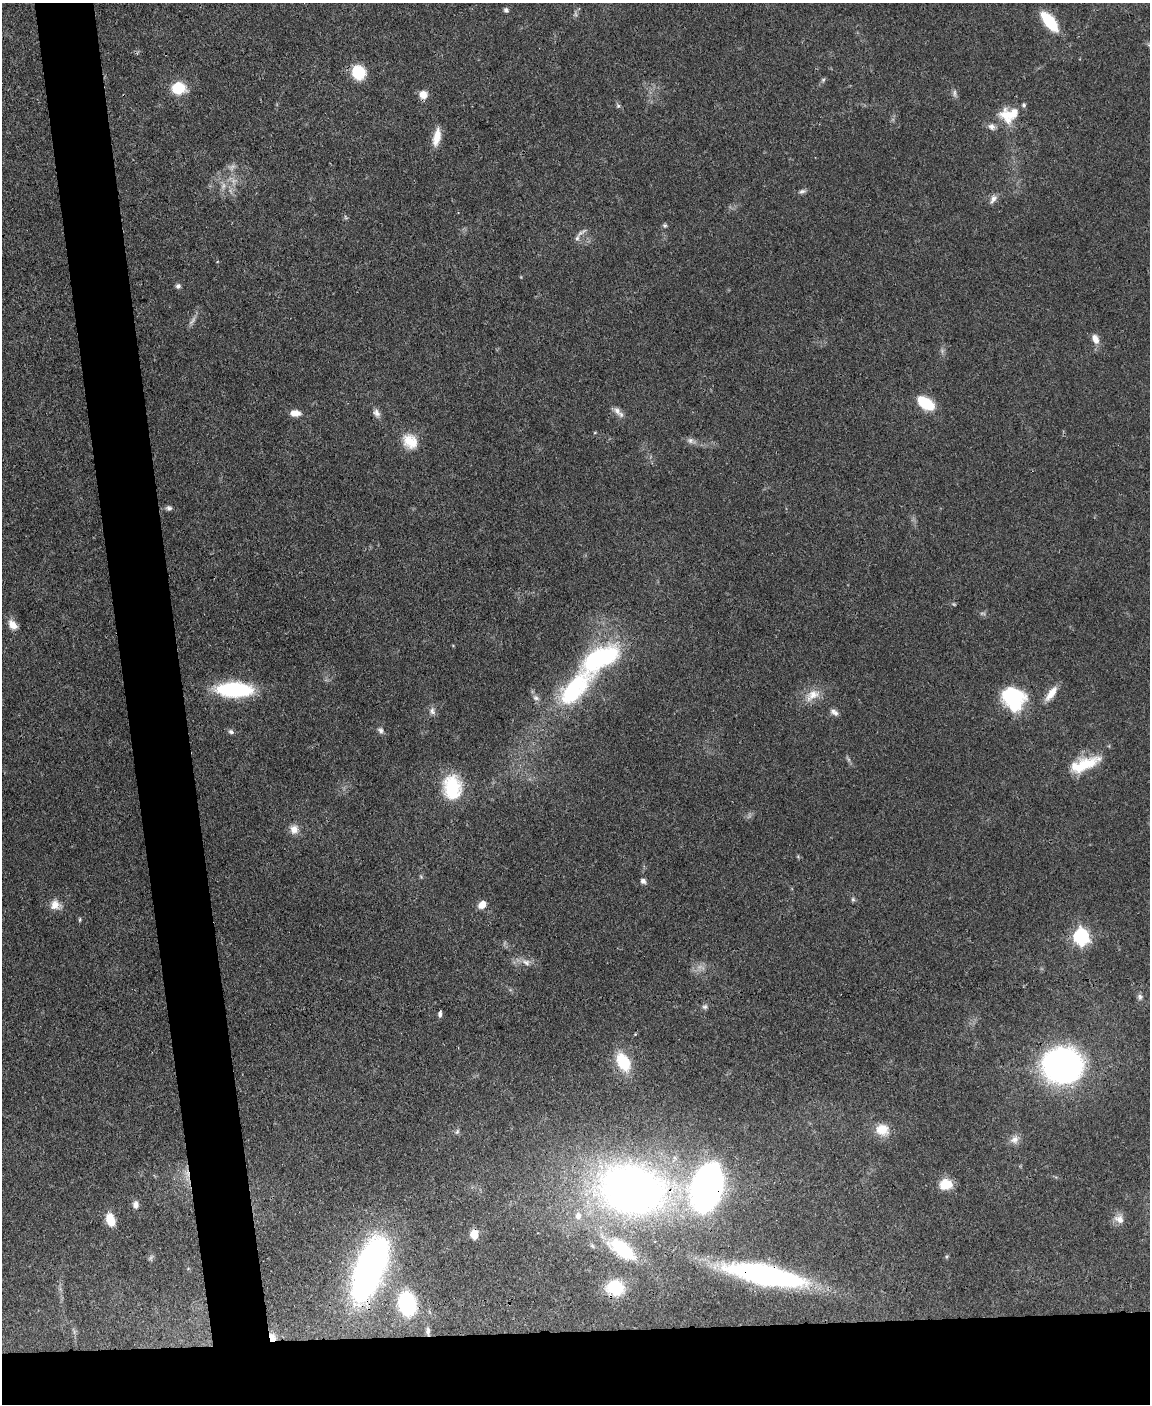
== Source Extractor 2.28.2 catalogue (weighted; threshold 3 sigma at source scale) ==
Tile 11 of 4 x 3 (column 3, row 3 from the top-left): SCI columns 2299-3446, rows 238-1639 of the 4595 x 4572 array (HDU 1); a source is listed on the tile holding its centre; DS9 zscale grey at full resolution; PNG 1152 x 1406 px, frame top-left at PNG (2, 3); no overlay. Shown black and unused: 10% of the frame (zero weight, under 3 of 4 exposures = <1% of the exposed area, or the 3 px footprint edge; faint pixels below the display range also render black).
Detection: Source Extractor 2.28.2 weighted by HDU 2 'WHT'; one run over the whole footprint, this tile lists its part. Background 0.106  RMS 0.0043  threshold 0.0191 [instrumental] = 3 sigma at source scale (4.5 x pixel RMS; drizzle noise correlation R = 1.50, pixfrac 1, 0.05/0.05 arcsec/px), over >= 5 px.
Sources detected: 81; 9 too faint to see at this stretch — not listed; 2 inside a brighter listed object's ellipse — not listed separately; the other 70 listed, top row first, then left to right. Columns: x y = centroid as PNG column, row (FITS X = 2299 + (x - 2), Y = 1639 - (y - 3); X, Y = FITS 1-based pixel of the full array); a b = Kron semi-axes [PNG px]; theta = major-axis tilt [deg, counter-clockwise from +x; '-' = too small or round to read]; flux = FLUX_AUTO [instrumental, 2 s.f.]
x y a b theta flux
506 10 6 5 - 1.1
1049 21 24 10 -52 17
358 72 12 11 - 17
178 88 11 10 - 17
954 93 11 4 90 1.2
423 94 10 9 - 3.8
618 105 6 4 -20 0.68
1014 113 31 15 59 8.9
992 127 10 8 -39 2
437 137 22 8 78 6.2
802 191 10 6 12 1.2
993 199 13 7 53 2.2
665 225 6 6 - 0.76
577 238 9 6 74 1.3
178 286 7 6 - 1.2
1095 339 12 7 -67 3.8
925 403 16 9 -35 17
617 411 15 8 -59 2.7
295 413 12 7 -2 3.8
376 413 12 8 -61 2.1
690 440 9 7 -25 1.7
410 441 21 17 -46 9
169 508 8 6 -1 1.3
13 625 13 9 -51 4.1
600 658 34 17 28 66
574 689 59 25 48 48
234 690 36 14 -2 39
1051 694 21 8 53 5.4
813 695 24 13 31 6.6
536 698 9 5 -15 1.3
1013 699 26 22 -56 32
432 711 11 8 -70 1.8
834 712 12 7 -34 1.9
381 730 9 7 -64 1.4
231 732 8 6 -31 1.2
1084 764 41 14 21 16
452 787 23 17 -85 25
294 829 12 11 - 3.6
421 877 6 4 -20 0.54
643 881 7 6 - 1.5
853 899 7 5 -46 0.78
55 905 14 12 -15 4.2
482 905 8 6 49 4.6
80 920 7 3 89 0.52
1081 937 7 6 - 130
526 962 11 8 -27 2.6
1140 997 8 7 - 1.4
705 1007 7 7 - 1.1
440 1014 7 4 83 1.2
623 1062 22 14 -61 17
1062 1065 29 26 2 160
882 1130 18 15 -3 7.2
457 1132 8 5 63 0.96
1014 1139 13 10 36 2.9
187 1174 12 5 -67 2.4
945 1184 14 11 19 8
707 1187 28 17 74 290
632 1189 47 33 -11 350
136 1205 9 7 -86 2
578 1216 9 8 - 2.8
1119 1219 14 10 -27 3.4
110 1220 13 8 -73 7.7
474 1234 6 5 - 13
623 1250 35 15 -35 25
369 1268 60 25 69 170
765 1275 82 19 -11 100
615 1288 15 13 -7 20
407 1304 20 14 -77 39
428 1331 10 5 -90 1.5
272 1337 10 7 -79 4
Overlapping masked pixels (flux is a lower limit): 8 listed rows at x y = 187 1174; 707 1187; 632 1189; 474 1234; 369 1268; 765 1275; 428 1331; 272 1337